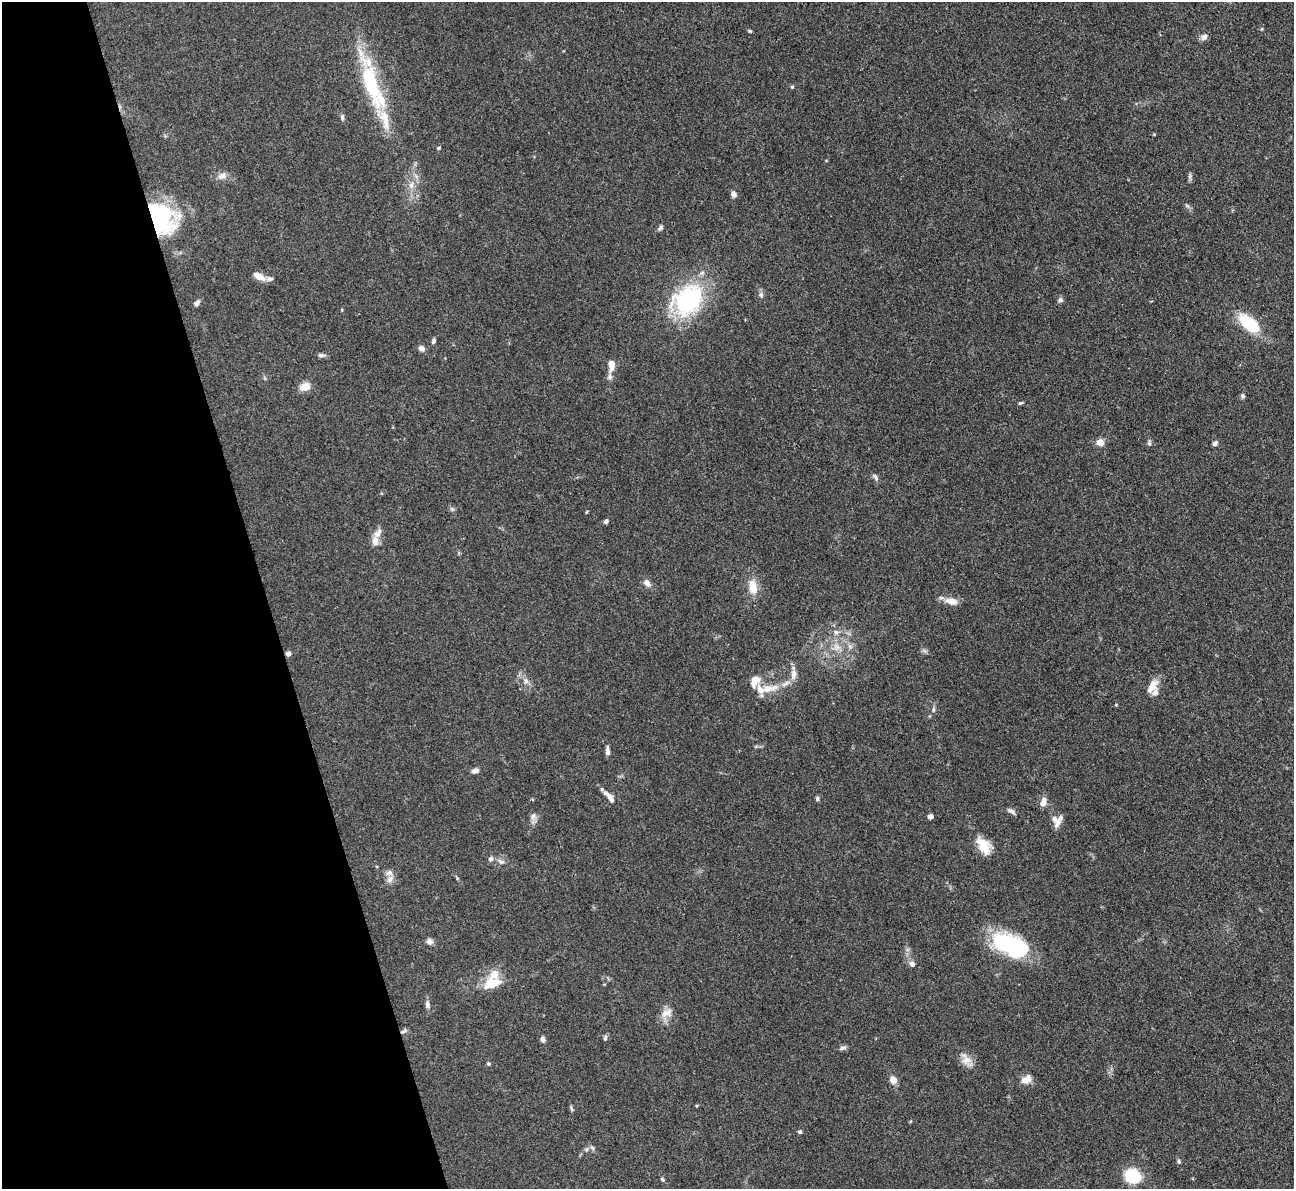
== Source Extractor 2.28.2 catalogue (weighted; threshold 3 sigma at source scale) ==
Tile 5 of 4 x 4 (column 1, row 2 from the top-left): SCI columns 1-1292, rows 2637-3823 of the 5170 x 5151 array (HDU 1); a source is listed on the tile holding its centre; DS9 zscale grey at full resolution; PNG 1296 x 1191 px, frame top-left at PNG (2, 2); no overlay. Shown black and unused: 20% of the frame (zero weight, under 3 of 4 exposures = <1% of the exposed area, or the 3 px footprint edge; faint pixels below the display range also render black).
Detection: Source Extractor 2.28.2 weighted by HDU 2 'WHT'; one run over the whole footprint, this tile lists its part. Background 0.105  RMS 0.006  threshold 0.0269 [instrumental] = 3 sigma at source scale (4.5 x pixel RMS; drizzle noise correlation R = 1.50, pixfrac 1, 0.05/0.05 arcsec/px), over >= 5 px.
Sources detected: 97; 4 inside a brighter object's white glare — not listed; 11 inside a brighter listed object's ellipse — not listed separately; the other 82 listed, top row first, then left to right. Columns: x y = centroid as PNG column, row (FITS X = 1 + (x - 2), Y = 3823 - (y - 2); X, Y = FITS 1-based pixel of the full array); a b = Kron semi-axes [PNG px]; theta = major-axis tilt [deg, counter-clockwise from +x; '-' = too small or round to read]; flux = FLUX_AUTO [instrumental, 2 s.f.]
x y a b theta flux
750 31 4 4 - 0.68
1204 37 10 8 53 2.4
372 85 63 18 -69 56
792 87 5 4 - 0.8
342 117 8 5 -82 1.3
439 148 5 4 - 0.86
222 176 13 9 26 3.8
1190 176 8 5 76 1.3
411 185 10 7 89 3.7
733 194 7 6 - 2.3
1187 206 7 4 -20 0.98
159 218 37 30 -46 72
660 228 9 5 51 1.4
259 276 16 7 -29 5.4
761 295 7 5 -70 1.5
688 300 34 26 44 75
1060 300 7 6 - 1.6
197 303 8 5 44 1.9
1249 323 16 9 -39 39
433 341 6 5 - 1.4
422 348 9 7 -36 2.3
321 355 10 5 -9 1.5
611 365 12 7 87 6.1
305 386 9 7 25 8.9
1243 396 6 5 - 1.2
1020 403 7 4 26 0.8
1100 442 6 5 - 7.8
1149 443 8 5 -87 1.2
1215 443 6 5 - 1.9
875 477 11 4 -52 1.5
452 509 7 4 -45 1.1
606 521 6 5 - 1.3
377 533 17 8 56 4.5
647 583 9 6 -49 3.7
753 587 21 11 -77 8.7
952 601 15 8 -15 6.5
836 632 7 5 -44 1.6
836 647 10 9 - 4.3
925 651 7 4 -71 1.1
288 654 6 5 - 1.8
793 674 16 7 -89 4.1
526 681 8 6 64 2
755 681 16 11 63 5.8
1153 684 15 11 46 5.7
769 688 32 10 9 10
1116 705 4 4 - 0.57
933 710 7 4 90 1.1
607 751 12 5 -84 2.1
475 771 8 6 17 2.3
610 798 19 7 -59 4
817 798 6 5 - 1.1
1043 802 11 6 70 4.3
1011 811 11 5 -37 1.9
533 816 11 7 81 2.7
930 816 4 4 - 4
1054 819 9 7 -56 3.4
983 846 21 11 -59 12
491 859 8 6 73 1.7
501 862 10 6 -24 2.2
457 878 5 4 - 0.69
390 879 11 8 51 3.1
429 941 8 7 - 2.3
1001 941 34 19 17 30
912 964 8 7 - 2.2
492 984 21 11 17 13
427 1005 10 6 -79 2.1
667 1013 17 11 28 5.6
404 1031 10 4 33 1.3
605 1038 8 5 79 1.2
543 1039 6 5 - 1.9
843 1048 10 5 15 1.6
966 1059 17 12 -56 5.9
488 1064 5 5 - 0.8
1026 1079 14 9 35 4.8
893 1080 8 7 - 5
571 1108 8 4 -64 1
800 1132 4 4 - 1.6
592 1148 7 5 -45 1.3
586 1149 7 5 83 1.2
1179 1161 7 5 -71 0.95
1133 1176 14 12 -25 25
662 1180 6 4 -49 0.93
Overlapping masked pixels (flux is a lower limit): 3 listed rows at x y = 159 218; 288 654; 404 1031